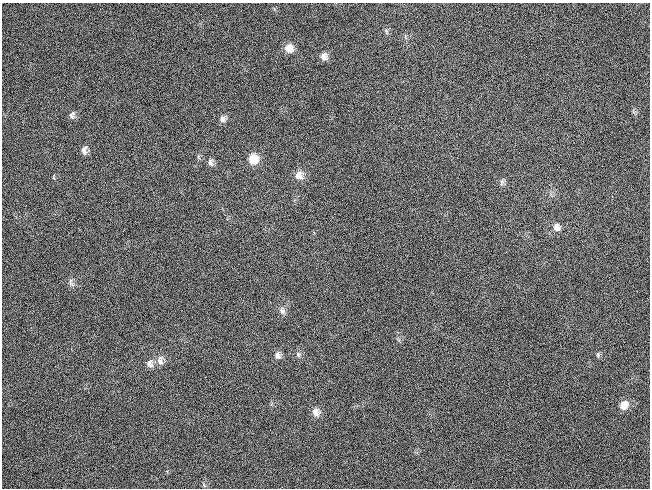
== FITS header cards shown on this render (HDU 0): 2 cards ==
NAXIS1  =                  648 / length of data axis 1
NAXIS2  =                  486 / length of data axis 2

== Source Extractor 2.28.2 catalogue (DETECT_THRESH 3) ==
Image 648 x 486 px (HDU 0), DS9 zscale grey, 1 PNG px = 1 image px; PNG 652 x 490 px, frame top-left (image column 1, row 486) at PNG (2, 3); no overlay
Background 119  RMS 26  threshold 78.2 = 3 sigma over >= 5 px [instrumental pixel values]
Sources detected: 21; all 21 listed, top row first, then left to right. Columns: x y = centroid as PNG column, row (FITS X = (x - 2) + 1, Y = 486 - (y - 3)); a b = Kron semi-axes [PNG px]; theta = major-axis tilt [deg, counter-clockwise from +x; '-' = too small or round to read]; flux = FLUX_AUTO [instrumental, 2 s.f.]
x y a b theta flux
386 31 8 4 -88 3100
289 48 10 10 - 15000
324 56 9 8 - 9400
72 115 9 6 69 5700
222 119 10 7 67 6700
84 150 10 6 90 7500
253 159 10 10 - 28000
210 162 10 7 -83 6000
299 175 11 10 - 13000
502 182 9 5 77 4400
557 227 10 9 - 10000
70 282 10 6 -84 5700
282 311 10 7 -58 6800
298 354 8 7 - 4600
277 355 10 8 -66 7800
598 355 7 4 -72 2700
160 360 13 8 -89 11000
150 364 11 8 -67 8400
624 405 11 9 57 16000
316 412 10 10 - 12000
204 485 7 4 -54 2300